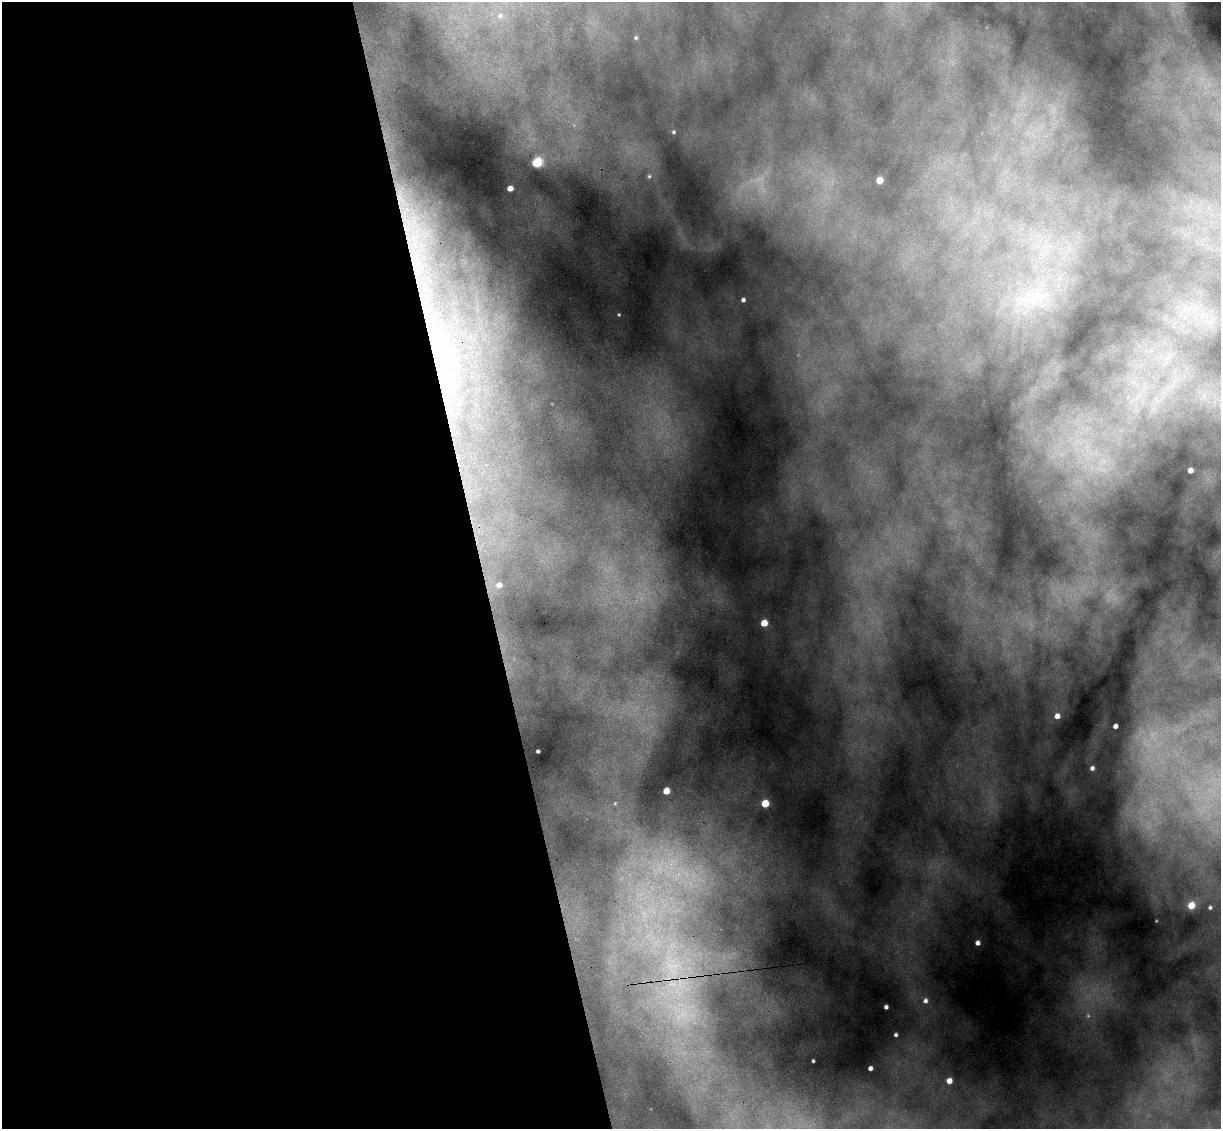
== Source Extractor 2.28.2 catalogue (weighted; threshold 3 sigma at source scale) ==
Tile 9 of 4 x 4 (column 1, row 3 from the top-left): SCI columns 252-1470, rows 1494-2620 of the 5379 x 5123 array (HDU 1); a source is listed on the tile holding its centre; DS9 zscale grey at full resolution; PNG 1223 x 1131 px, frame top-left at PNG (2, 2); no overlay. Shown black and unused: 39% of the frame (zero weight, under 3 of 6 exposures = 14% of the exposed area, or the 3 px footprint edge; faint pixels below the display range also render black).
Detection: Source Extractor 2.28.2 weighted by HDU 2 'WHT'; one run over the whole footprint, this tile lists its part. Background 0.241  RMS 0.012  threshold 0.0498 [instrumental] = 3 sigma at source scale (4.09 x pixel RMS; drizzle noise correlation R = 1.36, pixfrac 0.8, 0.05/0.05 arcsec/px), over >= 5 px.
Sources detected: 26; all 26 listed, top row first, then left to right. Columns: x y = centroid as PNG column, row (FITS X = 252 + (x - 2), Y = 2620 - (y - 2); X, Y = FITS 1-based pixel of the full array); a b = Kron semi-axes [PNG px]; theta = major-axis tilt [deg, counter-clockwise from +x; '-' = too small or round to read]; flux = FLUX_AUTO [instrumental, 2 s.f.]
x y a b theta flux
500 16 6 6 - 2.9
636 38 5 4 - 1.4
673 132 3 3 - 1.4
537 162 6 5 - 67
649 176 5 4 - 1.3
879 180 5 4 - 18
510 188 4 4 - 9.5
743 300 4 3 - 2.8
1190 470 4 4 - 7.1
499 585 5 5 - 4.9
764 623 5 4 - 22
1057 716 5 4 - 6.8
1115 726 4 4 - 4.5
538 751 3 3 - 1.9
1092 768 4 4 - 3.3
666 791 4 4 - 18
765 803 5 5 - 29
1191 905 5 5 - 20
1210 907 3 3 - 1.7
978 943 4 4 - 4.4
925 1001 6 5 - 3.4
886 1007 4 3 - 2.4
896 1035 3 3 - 2.1
813 1061 3 3 - 1.3
870 1068 4 4 - 3.8
949 1081 4 4 - 9.6